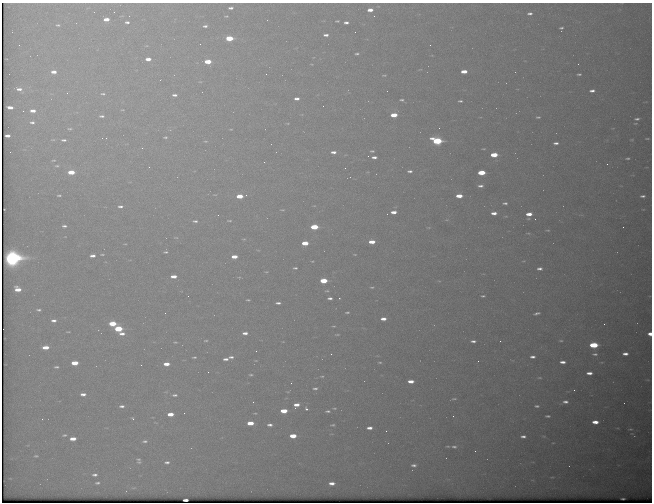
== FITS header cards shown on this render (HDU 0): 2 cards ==
NAXIS1  =                  650 / Width of table row in bytes
NAXIS2  =                  500 / Number of rows in table

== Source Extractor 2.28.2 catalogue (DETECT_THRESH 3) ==
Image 650 x 500 px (HDU 0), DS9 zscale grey, 1 PNG px = 1 image px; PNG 654 x 504 px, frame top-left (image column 1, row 500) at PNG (2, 3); no overlay
Background 607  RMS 3.2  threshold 9.57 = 3 sigma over >= 5 px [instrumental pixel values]
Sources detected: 208; all 208 listed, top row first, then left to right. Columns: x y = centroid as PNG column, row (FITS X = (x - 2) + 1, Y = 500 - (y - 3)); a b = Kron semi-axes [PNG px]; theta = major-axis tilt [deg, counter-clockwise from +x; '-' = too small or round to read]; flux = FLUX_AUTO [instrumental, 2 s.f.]
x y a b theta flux
231 8 5 3 - 560
370 10 5 3 - 1500
114 12 2 2 - 100
530 13 6 4 2 640
226 16 3 2 - 180
106 19 5 3 - 2000
337 21 4 2 - 220
127 22 5 4 - 540
346 22 4 3 - 650
58 25 5 4 - 290
205 26 5 3 - 450
561 28 4 4 - 410
326 35 5 3 - 700
229 38 5 4 - 8100
19 45 2 2 - 120
430 45 2 2 - 300
357 54 4 3 - 350
148 59 6 4 0 1600
208 62 5 4 - 4400
578 64 2 2 - 89
420 69 6 3 3 190
464 71 5 3 - 2400
54 72 6 4 2 1300
266 74 2 2 - 220
579 74 4 2 - 340
384 75 6 3 11 270
19 89 6 3 -4 880
592 91 6 4 3 810
67 93 3 2 - 150
103 94 7 4 -5 390
175 95 5 3 - 620
297 99 5 3 - 880
402 100 7 4 -1 410
460 101 5 3 - 370
323 106 2 2 - 200
10 107 5 3 - 1200
122 110 4 2 - 160
23 111 2 2 - 140
33 111 5 3 - 1300
394 115 5 3 - 4400
101 116 6 3 0 460
538 117 4 3 - 290
637 119 5 3 - 490
32 122 5 3 - 440
288 123 5 3 - 190
635 123 6 3 8 220
439 128 2 2 - 98
70 129 5 3 - 260
231 129 4 2 - 160
7 136 5 3 - 940
165 137 4 3 - 290
106 138 2 2 - 120
647 138 3 2 - 190
53 140 5 3 - 190
64 140 4 2 - 430
205 141 5 3 - 230
437 141 7 4 -10 20000
556 143 5 3 - 630
142 148 2 2 - 930
484 149 5 3 - 220
372 151 4 3 - 310
333 152 5 3 - 910
494 155 6 4 3 5400
374 157 5 3 - 750
628 158 3 2 - 280
53 160 5 2 - 190
607 164 2 2 - 350
57 166 5 3 - 250
345 168 2 2 - 100
410 171 5 3 - 510
71 172 5 3 - 4600
481 173 6 4 2 7000
480 186 5 3 - 630
59 195 4 2 - 270
215 195 7 3 7 250
246 195 3 3 - 220
240 196 5 4 - 3800
459 196 5 3 - 2900
643 196 5 3 - 500
505 203 5 2 - 400
120 206 5 3 - 540
282 210 4 2 - 170
394 212 5 3 - 1500
494 213 5 3 - 1200
529 214 5 3 - 1900
218 215 3 2 - 170
535 219 2 2 - 120
195 221 6 3 -1 470
229 221 6 3 -4 260
64 226 5 3 - 510
314 227 5 4 - 8100
623 227 2 2 - 380
548 230 4 2 - 180
528 233 4 3 - 180
176 238 5 3 - 180
244 239 4 3 - 190
372 242 5 3 - 2500
305 243 5 3 - 4000
165 252 4 3 - 290
102 254 4 2 - 210
355 254 3 2 - 140
93 256 5 3 - 950
234 257 5 3 - 2400
12 258 8 7 - 93000
312 261 3 2 - 160
295 268 4 3 - 320
539 269 5 3 - 640
266 272 5 3 - 200
174 276 5 3 - 1700
323 281 6 4 0 6200
372 287 5 2 - 220
18 289 6 4 -23 2400
327 291 6 3 7 250
483 296 4 2 - 290
330 298 5 3 - 610
339 298 2 2 - 160
248 300 4 2 - 240
278 303 5 3 - 580
39 310 5 3 - 380
347 312 5 3 - 290
165 313 2 2 - 120
537 313 6 3 15 510
383 319 5 3 - 1300
54 320 6 4 3 750
112 324 6 4 -1 5700
604 324 2 2 - 470
334 326 4 3 - 220
118 329 6 4 0 9000
68 332 5 2 - 180
245 333 5 3 - 880
122 334 8 4 -5 1100
650 334 4 3 - 1900
337 335 8 3 0 290
206 341 6 3 1 220
473 341 5 3 - 570
500 341 2 2 - 94
561 341 6 4 -4 340
175 342 4 2 - 210
593 345 6 4 0 11000
46 347 6 3 2 2500
256 351 2 2 - 93
331 354 2 2 - 370
595 354 8 4 -1 610
625 354 5 3 - 1000
194 357 4 2 - 270
231 357 6 3 -5 560
532 357 5 3 - 710
226 359 5 3 - 710
478 361 3 2 - 330
380 362 6 4 3 310
563 362 6 4 -3 1100
602 362 5 3 - 200
75 363 6 4 2 4000
166 364 5 3 - 2000
141 365 2 2 - 150
56 367 5 3 - 360
208 372 2 2 - 140
589 373 5 3 - 1200
251 375 5 3 - 270
322 376 5 3 - 270
539 378 6 3 0 250
411 381 5 3 - 1800
291 383 3 2 - 190
315 388 6 4 7 470
574 390 2 2 - 130
83 394 6 4 -2 940
175 395 6 3 -3 460
454 399 6 3 4 320
253 402 3 3 - 170
565 402 6 4 3 740
296 405 6 4 19 1600
122 406 5 3 - 600
537 406 4 3 - 360
334 408 5 3 - 230
306 409 4 3 - 510
284 411 5 4 - 4000
328 411 6 3 0 390
184 413 3 2 - 170
255 413 5 3 - 220
170 414 5 3 - 2300
453 416 2 2 - 140
548 416 4 2 - 340
42 419 3 2 - 310
133 419 3 3 - 370
595 422 6 3 -1 2000
250 423 6 3 1 3000
270 425 6 4 -1 720
333 425 5 3 - 280
369 428 5 3 - 1000
630 429 4 3 - 220
386 431 2 2 - 560
64 435 7 4 8 410
293 436 5 4 - 3500
523 436 5 3 - 650
73 439 6 3 3 1900
145 441 6 4 4 450
448 446 5 2 - 220
454 447 6 4 -3 470
475 451 2 2 - 460
36 456 6 4 -8 330
138 459 7 5 -13 480
167 462 6 4 2 510
414 465 5 3 - 600
95 475 6 4 4 630
97 483 6 4 1 440
332 483 5 3 - 1200
623 499 4 2 - 270
186 500 4 2 - 840
At the frame edge (FLAGS 8, measured only in part): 1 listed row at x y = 650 334